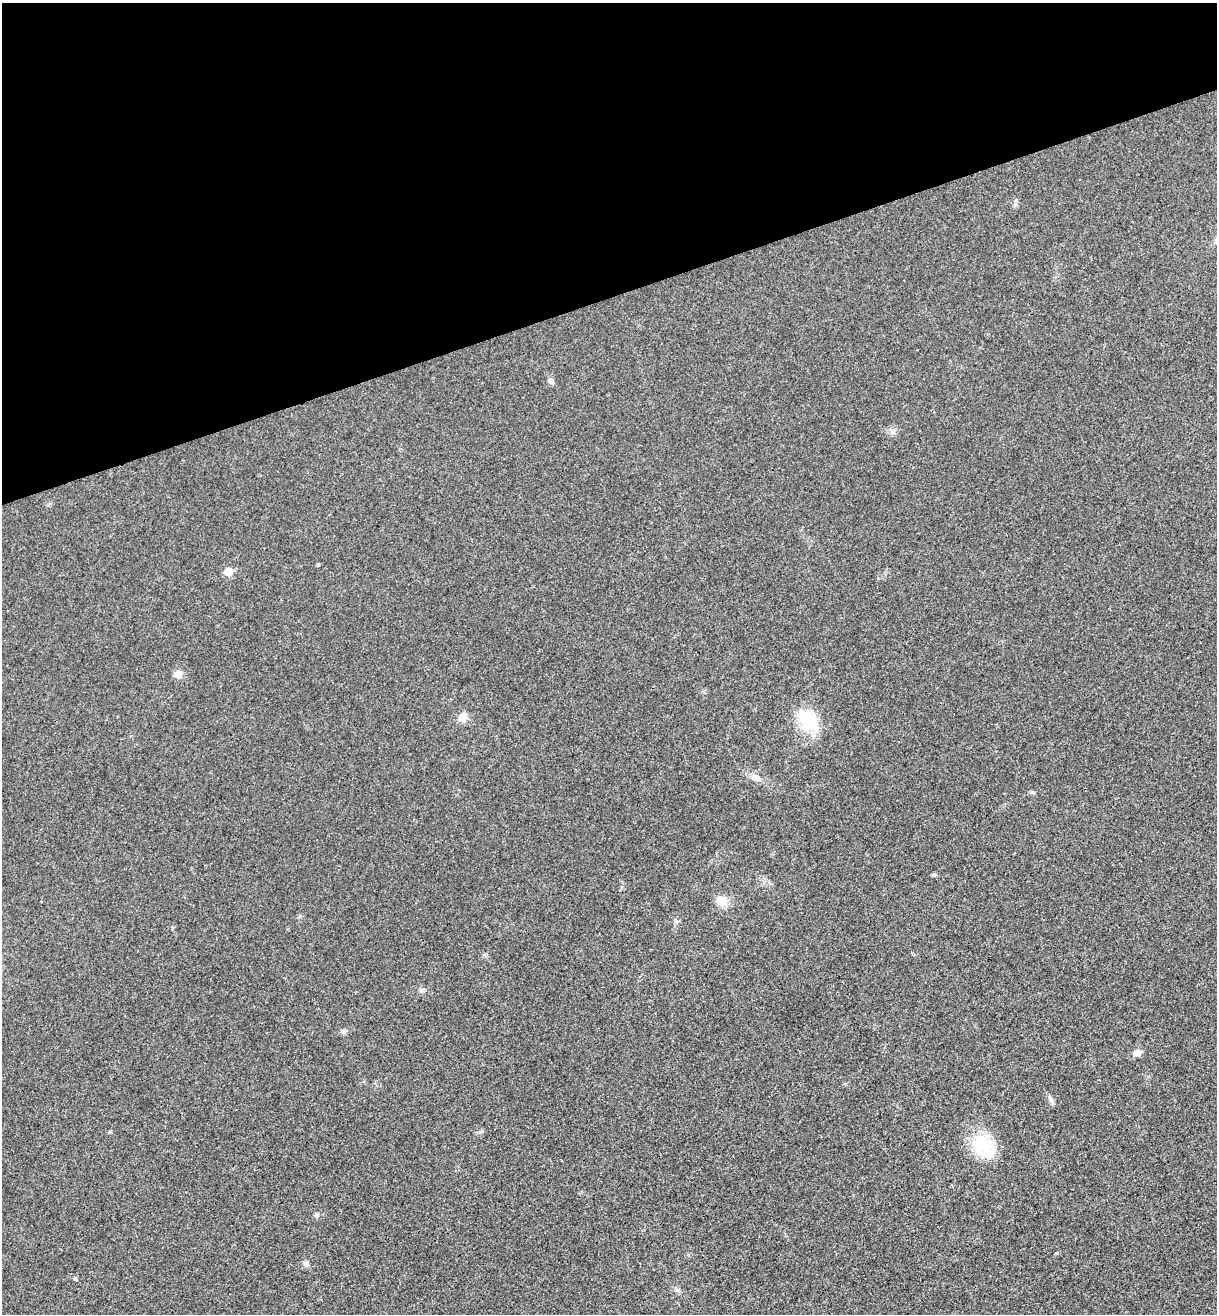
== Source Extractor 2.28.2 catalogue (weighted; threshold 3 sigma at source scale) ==
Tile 3 of 4 x 4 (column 3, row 1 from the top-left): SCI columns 2597-3811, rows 3995-5306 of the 5322 x 5365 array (HDU 1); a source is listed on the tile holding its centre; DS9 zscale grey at full resolution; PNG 1219 x 1316 px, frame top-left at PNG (2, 3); no overlay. Shown black and unused: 22% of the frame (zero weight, under 3 of 4 exposures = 6% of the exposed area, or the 3 px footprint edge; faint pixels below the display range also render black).
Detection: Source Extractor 2.28.2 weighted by HDU 2 'WHT'; one run over the whole footprint, this tile lists its part. Background 0.0194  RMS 0.0064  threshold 0.0286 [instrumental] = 3 sigma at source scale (4.5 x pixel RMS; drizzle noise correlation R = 1.50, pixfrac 1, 0.05/0.05 arcsec/px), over >= 5 px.
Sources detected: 16; all 16 listed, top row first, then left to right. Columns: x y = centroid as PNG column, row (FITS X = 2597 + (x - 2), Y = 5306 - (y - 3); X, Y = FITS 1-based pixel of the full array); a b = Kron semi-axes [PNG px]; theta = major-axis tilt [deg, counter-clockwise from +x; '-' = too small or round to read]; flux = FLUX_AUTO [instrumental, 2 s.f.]
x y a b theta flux
1016 200 6 5 - 1
551 381 7 6 - 2.2
318 564 4 4 - 0.78
228 571 6 5 - 12
178 674 11 9 43 3.9
462 717 11 9 54 5.8
808 720 29 20 -57 25
756 777 13 6 -21 3.4
721 901 15 13 -32 7.3
343 1031 7 6 - 1.8
1137 1053 13 8 28 2.8
1051 1100 13 5 -61 2.1
984 1146 35 22 -44 27
316 1215 6 5 - 1.1
306 1264 9 7 -87 2.2
677 1290 6 6 - 1.4
Unlisted compact peaks at least as high as the median listed source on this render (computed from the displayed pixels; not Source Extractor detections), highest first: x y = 933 875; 1057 1253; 1032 792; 75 1278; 421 991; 110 1131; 481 1132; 893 431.